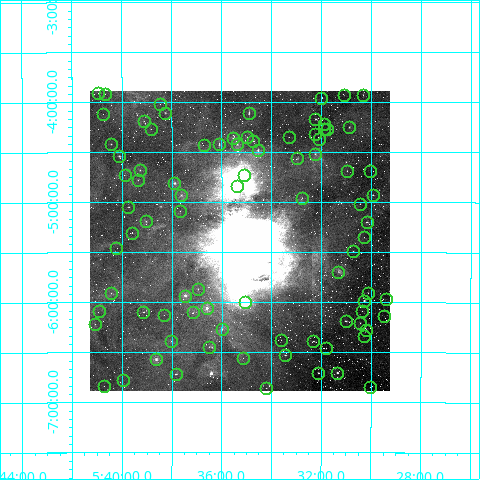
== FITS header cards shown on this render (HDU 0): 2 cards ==
NAXIS1  =                  300 / Width of image
NAXIS2  =                  300 / Height of image

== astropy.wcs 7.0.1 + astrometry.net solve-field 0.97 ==
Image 300 x 300 px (HDU 0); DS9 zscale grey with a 90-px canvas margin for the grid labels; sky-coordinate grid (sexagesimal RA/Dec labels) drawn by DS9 from the SOLVED WCS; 86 Tycho-2 reference stars matched to detected sources circled (green)
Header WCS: RA---TAN/DEC--TAN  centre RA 05:35:17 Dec -05:23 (83.82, -5.39 deg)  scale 36 arcsec/px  FOV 180.0' x 180.0'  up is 0 deg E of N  parity normal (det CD < 0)
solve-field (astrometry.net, Tycho-2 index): VERIFIED the header's WCS against the Tycho-2 star catalogue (verified at 5 index scales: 17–92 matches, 0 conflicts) and refined it, rather than solving blind
Solved WCS: RA---TAN-SIP/DEC--TAN-SIP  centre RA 05:35:17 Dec -05:23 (83.82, -5.39 deg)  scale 36 arcsec/px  FOV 179.9' x 180.0'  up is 0 deg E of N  parity normal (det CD < 0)
The solver's refit moves the header's centre by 2.4 arcsec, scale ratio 0.9996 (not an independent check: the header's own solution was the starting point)
Tycho-2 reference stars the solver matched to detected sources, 86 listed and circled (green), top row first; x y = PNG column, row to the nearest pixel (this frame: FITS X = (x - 90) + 1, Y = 300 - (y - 91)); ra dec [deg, ICRS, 3 dp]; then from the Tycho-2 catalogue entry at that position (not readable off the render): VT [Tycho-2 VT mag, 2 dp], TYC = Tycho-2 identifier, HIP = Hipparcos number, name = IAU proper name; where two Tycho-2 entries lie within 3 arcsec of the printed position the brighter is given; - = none
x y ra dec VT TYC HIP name
98 93 85.237 -3.909 9.42 4775-676-1 - -
105 94 85.169 -3.920 9.17 4775-681-1 26716 -
344 95 82.770 -3.933 9.50 4774-39-1 25849 -
363 95 82.583 -3.929 11.07 4774-30-1 - -
321 98 82.996 -3.963 10.29 4774-102-1 - -
160 104 84.615 -4.022 10.70 4775-548-1 - -
165 113 84.564 -4.108 6.87 4775-731-1 26510 -
249 113 83.725 -4.110 6.69 4774-916-1 26182 -
103 114 85.188 -4.120 12.21 4775-457-1 - -
315 119 83.058 -4.171 8.50 4774-68-1 - -
144 121 84.780 -4.192 11.92 4775-518-1 - -
324 124 82.974 -4.219 10.78 4774-116-1 - -
349 127 82.721 -4.255 7.55 4774-227-1 25830 -
151 129 84.709 -4.272 9.16 4775-587-1 26558 -
324 129 82.970 -4.270 10.23 4774-343-1 - -
327 129 82.940 -4.273 10.46 4774-336-1 - -
315 134 83.062 -4.321 8.86 4774-262-1 - -
247 137 83.746 -4.354 7.53 4774-917-1 - -
289 137 83.323 -4.354 8.90 4774-244-1 - -
233 138 83.879 -4.364 6.43 4774-937-1 26257 -
319 139 83.024 -4.375 11.12 4774-170-1 - -
253 141 83.680 -4.392 7.74 4774-919-1 - -
111 144 85.105 -4.421 8.04 4775-267-1 26697 -
219 144 84.026 -4.426 7.11 4774-921-1 - -
237 144 83.843 -4.424 6.22 4774-920-1 26234 -
204 145 84.170 -4.430 11.00 4774-689-1 - -
258 150 83.635 -4.487 7.57 4774-65-1 - -
315 154 83.062 -4.518 8.16 4774-923-1 25954 -
119 156 85.028 -4.542 9.51 4775-19-1 - -
297 158 83.238 -4.566 7.65 4774-924-1 26000 -
140 170 84.821 -4.685 8.32 4775-287-1 - -
347 171 82.742 -4.689 11.15 4774-416-1 - -
370 171 82.506 -4.696 10.67 4774-426-1 - -
125 175 84.968 -4.726 10.77 4775-185-1 - -
244 175 83.770 -4.732 7.30 4774-925-1 - -
138 180 84.840 -4.778 8.65 4775-152-1 - -
174 183 84.472 -4.814 6.17 4775-733-1 26477 -
237 186 83.846 -4.838 4.61 4774-928-1 26237 -
181 195 84.403 -4.934 7.12 4775-734-1 26442 -
373 195 82.481 -4.931 9.51 4761-1518-1 - -
302 198 83.194 -4.961 8.72 4774-408-1 - -
360 204 82.614 -5.022 10.77 4774-470-1 - -
128 207 84.934 -5.051 8.94 4775-298-1 26641 -
180 211 84.416 -5.091 9.98 4775-138-1 - -
146 221 84.760 -5.194 7.56 4775-728-1 26581 -
367 222 82.543 -5.202 8.62 4774-558-1 25770 -
132 233 84.902 -5.312 10.50 4775-336-1 - -
364 237 82.570 -5.354 11.56 4774-456-1 - -
116 248 85.056 -5.459 11.93 4775-391-1 - -
353 251 82.679 -5.491 8.96 4774-386-1 25804 -
338 272 82.827 -5.704 9.59 4778-442-1 25863 -
198 289 84.237 -5.873 9.58 4778-1063-1 - -
111 293 85.112 -5.914 11.15 4779-513-1 - -
368 293 82.529 -5.908 9.50 4778-666-1 - -
185 296 84.364 -5.938 5.99 4778-1343-1 26427 -
386 299 82.353 -5.972 10.85 4765-323-1 - -
364 301 82.568 -5.988 7.70 4778-526-1 - -
245 302 83.761 -6.002 4.70 4778-1403-1 26199 -
207 308 84.147 -6.064 9.24 4778-1416-1 26345 -
99 311 85.227 -6.093 12.30 4779-575-1 - -
362 311 82.589 -6.091 11.58 4778-567-1 - -
143 312 84.788 -6.102 9.30 4779-607-1 - -
193 312 84.290 -6.105 10.56 4778-1096-1 - -
164 315 84.581 -6.133 8.80 4779-625-1 - -
384 316 82.364 -6.139 10.40 4765-576-1 - -
346 321 82.750 -6.191 8.17 4778-558-1 25841 -
360 323 82.610 -6.209 9.00 4778-534-1 - -
95 324 85.274 -6.222 11.26 4779-334-1 - -
222 329 83.997 -6.275 8.32 4778-1129-1 - -
366 330 82.549 -6.276 9.54 4778-401-1 - -
364 336 82.567 -6.338 9.91 4778-527-1 - -
281 340 83.403 -6.380 9.57 4778-578-1 - -
171 341 84.507 -6.394 8.40 4779-456-1 - -
313 341 83.079 -6.393 8.24 4778-1339-1 25962 -
209 347 84.129 -6.454 8.08 4778-1354-1 - -
326 348 82.950 -6.464 11.21 4778-722-1 - -
285 355 83.359 -6.533 9.01 4778-970-1 - -
243 358 83.784 -6.564 8.87 4778-1124-1 - -
156 359 84.658 -6.574 5.91 4779-672-1 26535 -
318 373 83.029 -6.708 7.64 4778-800-1 25937 -
337 373 82.837 -6.708 6.18 4778-1405-1 25869 -
176 374 84.462 -6.722 8.30 4779-673-1 - -
123 380 84.987 -6.775 9.16 4779-241-1 26659 -
104 386 85.185 -6.841 10.99 4779-64-1 - -
370 387 82.506 -6.849 10.64 4778-348-1 - -
266 388 83.552 -6.862 9.81 4778-983-1 - -